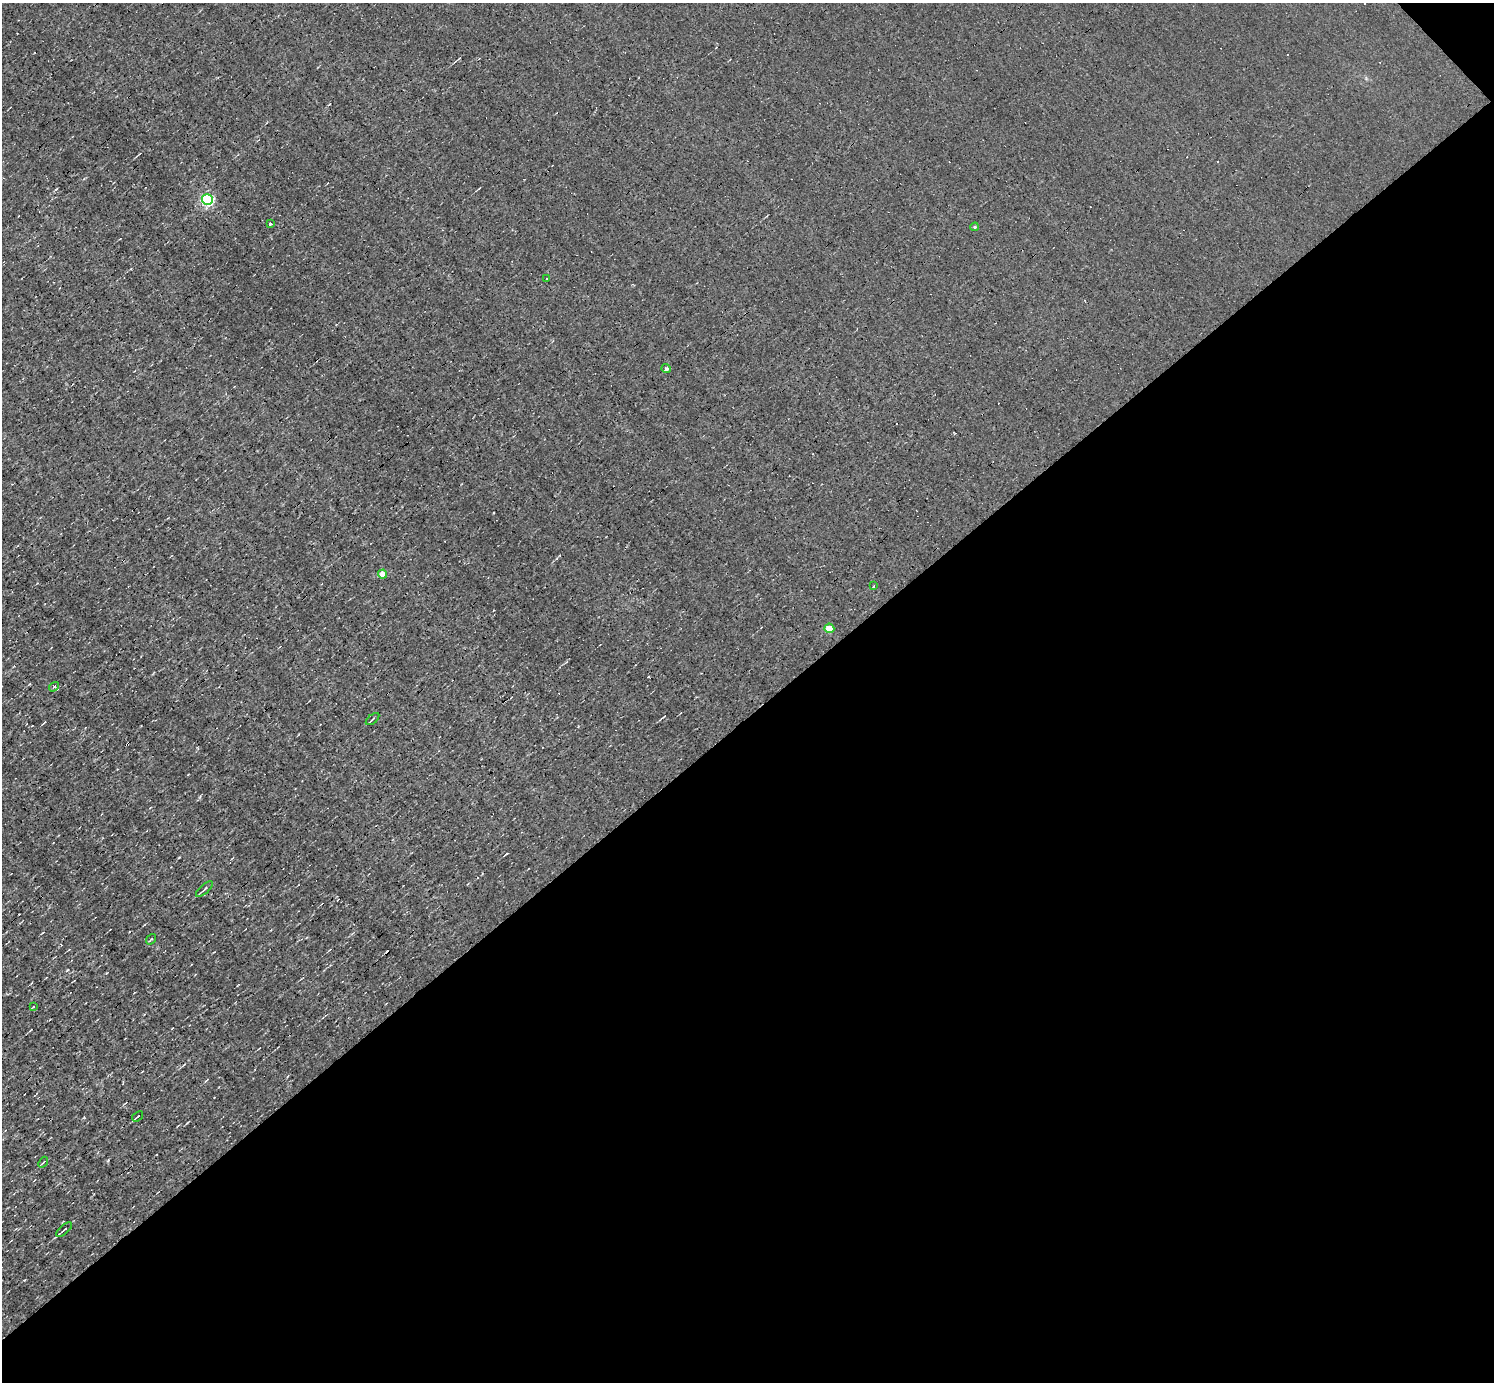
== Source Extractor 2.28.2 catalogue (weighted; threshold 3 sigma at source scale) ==
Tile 12 of 4 x 4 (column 4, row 3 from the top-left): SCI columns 4476-5967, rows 1532-2911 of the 5967 x 5966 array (HDU 1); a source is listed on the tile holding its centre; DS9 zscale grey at full resolution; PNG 1496 x 1384 px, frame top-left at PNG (2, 3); each listed source drawn as its Kron ellipse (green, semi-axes under 4 px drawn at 4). Shown black and unused: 48% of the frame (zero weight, under 3 of 4 exposures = <1% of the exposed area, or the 3 px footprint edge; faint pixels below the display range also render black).
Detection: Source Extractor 2.28.2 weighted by HDU 2 'WHT'; one run over the whole footprint, this tile lists its part. Background -0.00396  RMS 0.036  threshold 0.163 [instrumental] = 3 sigma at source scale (4.5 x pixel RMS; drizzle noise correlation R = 1.50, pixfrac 1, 0.05/0.05 arcsec/px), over >= 5 px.
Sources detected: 25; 9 cosmic-ray / hot-pixel residue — neither listed nor drawn; the other 16 listed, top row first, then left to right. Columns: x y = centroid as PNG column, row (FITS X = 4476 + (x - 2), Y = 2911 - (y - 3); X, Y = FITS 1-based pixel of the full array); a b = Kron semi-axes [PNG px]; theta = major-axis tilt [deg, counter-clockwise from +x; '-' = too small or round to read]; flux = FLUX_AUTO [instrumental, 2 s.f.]
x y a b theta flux
207 200 5 5 - 470
270 224 3 3 - 6.4
975 227 4 3 - 4.1
546 278 3 3 - 11
666 369 4 4 - 8.5
383 574 4 4 - 56
874 586 3 2 - 3.8
829 628 5 4 - 79
54 687 5 3 - 4.6
373 719 8 2 40 4.6
204 889 11 3 42 8.6
151 939 6 4 53 3.9
33 1007 3 3 - 4.1
137 1116 6 2 38 4
43 1162 6 3 51 4.4
64 1229 10 3 41 7.1
Unlisted compact peaks at least as high as the median listed source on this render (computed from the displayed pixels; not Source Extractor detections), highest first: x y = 67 970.